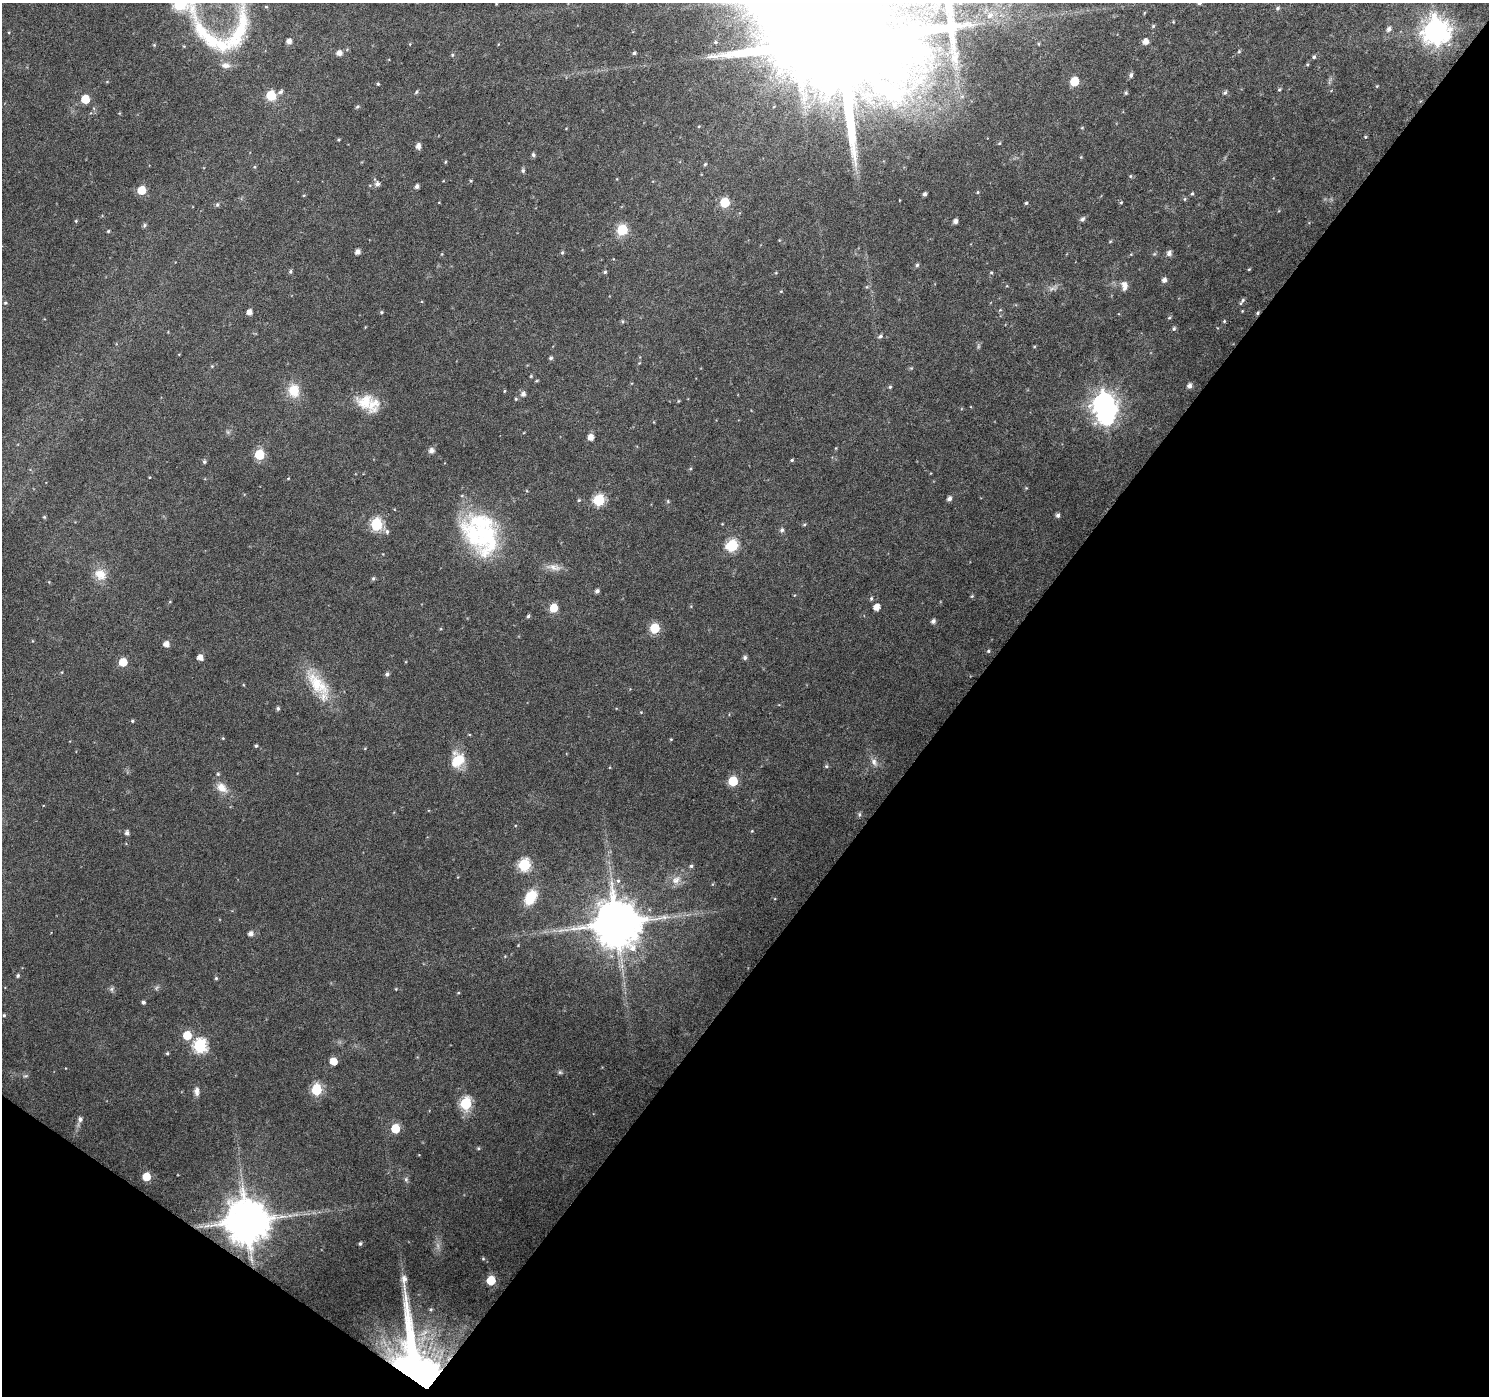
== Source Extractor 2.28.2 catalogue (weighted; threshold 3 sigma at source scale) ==
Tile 15 of 4 x 4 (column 3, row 4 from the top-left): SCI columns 2977-4463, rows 182-1575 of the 5958 x 6004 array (HDU 1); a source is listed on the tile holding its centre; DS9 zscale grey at full resolution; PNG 1491 x 1398 px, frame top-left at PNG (2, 3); no overlay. Shown black and unused: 39% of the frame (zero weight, under 4 of 8 exposures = <1% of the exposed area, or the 3 px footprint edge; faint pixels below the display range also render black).
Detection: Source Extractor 2.28.2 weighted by HDU 2 'WHT'; one run over the whole footprint, this tile lists its part. Background 0.0171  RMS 0.0024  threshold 0.00998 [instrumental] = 3 sigma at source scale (4.09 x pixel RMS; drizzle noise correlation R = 1.36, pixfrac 0.8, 0.0396/0.0396 arcsec/px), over >= 5 px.
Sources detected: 185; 3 too faint to see at this stretch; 2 inside a brighter object's white glare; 1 cosmic-ray / hot-pixel residue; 1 long thin detection or spike segment (spike, bleed or trail) — not listed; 4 inside a brighter listed object's ellipse — not listed separately; the other 174 listed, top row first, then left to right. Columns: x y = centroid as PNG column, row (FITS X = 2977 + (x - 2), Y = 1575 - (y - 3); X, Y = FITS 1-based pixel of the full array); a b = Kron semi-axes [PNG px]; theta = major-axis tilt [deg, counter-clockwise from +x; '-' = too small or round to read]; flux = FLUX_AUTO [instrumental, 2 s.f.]
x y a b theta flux
1199 3 5 4 - 0.69
180 5 44 11 59 32
1277 8 5 5 - 0.43
990 15 7 6 - 0.75
1153 26 5 4 - 0.27
1389 29 5 5 - 0.81
1436 31 9 9 - 280
238 32 81 22 73 18
210 38 93 23 -47 20
841 40 33 26 46 11000
289 41 5 5 - 1.2
1145 41 5 5 - 1.5
715 42 4 3 - 0.21
339 53 6 5 - 1.3
634 53 4 4 - 0.4
452 55 5 4 - 0.26
1314 57 4 4 - 0.37
1131 75 6 5 - 0.59
1074 81 6 5 - 8.5
378 84 4 4 - 0.26
280 92 7 5 38 0.59
416 92 6 4 48 0.31
1126 93 5 4 - 0.32
1225 93 6 4 48 0.42
85 99 5 5 - 6.4
895 104 10 7 64 1.2
357 107 5 4 - 0.38
1082 128 5 3 - 0.2
1365 137 4 4 - 0.23
339 140 4 3 - 0.22
999 143 5 4 - 0.23
418 146 5 5 - 1.3
533 155 5 5 - 0.47
445 162 5 3 - 0.2
705 164 5 5 - 0.33
523 170 6 6 - 0.45
1130 176 5 5 - 0.28
471 181 5 4 - 0.23
377 184 6 6 - 0.94
417 186 4 4 - 0.73
141 190 6 5 - 6.1
978 192 4 4 - 0.25
1192 193 5 4 - 0.27
925 194 4 3 - 0.59
1185 199 5 3 - 0.24
725 202 6 6 - 11
1026 203 4 4 - 0.3
1121 203 5 3 - 0.22
217 204 6 5 - 0.42
1082 219 6 5 - 0.65
76 221 5 4 - 0.24
955 221 4 4 - 0.91
144 225 6 5 - 0.41
622 230 6 6 - 16
108 231 4 3 - 0.24
358 252 5 4 - 1.1
562 252 5 4 - 0.34
1169 253 6 5 - 0.97
917 265 5 4 - 0.44
1249 269 4 3 - 0.23
290 271 5 4 - 0.4
605 272 4 4 - 0.33
991 272 5 4 - 0.26
1164 280 5 5 - 0.95
1124 285 11 7 -79 1.4
781 291 5 3 - 0.19
1242 301 11 4 56 0.52
5 303 4 4 - 0.27
249 312 5 4 - 1.4
381 312 5 4 - 0.31
1169 318 5 4 - 0.3
622 321 6 4 86 0.32
1224 321 4 4 - 0.27
1174 328 6 5 - 0.41
880 336 6 5 - 0.51
1034 346 5 3 - 0.22
551 358 4 4 - 0.46
212 366 5 4 - 0.23
531 376 5 4 - 0.22
1189 386 5 4 - 0.94
890 387 5 4 - 0.3
294 390 16 13 -81 4.7
504 391 4 3 - 0.2
523 394 5 5 - 0.9
516 399 5 4 - 0.28
678 401 5 3 - 0.19
365 402 24 22 -3 5.6
1104 404 8 8 - 180
591 437 5 5 - 1.9
836 448 5 3 - 0.19
431 451 5 5 - 1.2
259 455 6 6 - 12
792 460 5 4 - 0.28
204 462 5 4 - 0.42
690 469 4 3 - 0.24
288 478 4 3 - 0.17
1026 488 4 4 - 0.21
949 499 5 4 - 0.85
579 500 4 4 - 0.28
599 500 6 6 - 18
668 501 6 4 -89 0.27
1058 515 5 4 - 0.66
44 517 5 4 - 0.29
376 524 6 6 - 24
804 525 5 3 - 0.28
782 530 6 5 - 0.62
387 532 7 6 - 0.65
486 535 58 39 -43 27
732 545 7 6 - 20
554 567 23 7 -10 1.9
100 574 17 13 -32 3.3
373 578 6 5 - 0.4
597 591 4 4 - 0.69
972 596 5 4 - 0.26
871 598 5 4 - 0.33
876 607 5 5 - 2.2
554 608 6 5 - 5.4
528 616 4 4 - 0.38
933 621 5 5 - 0.79
655 628 6 6 - 11
166 644 5 5 - 1.5
988 651 5 4 - 0.35
200 657 5 5 - 1.7
745 658 5 5 - 0.57
123 662 5 5 - 5.4
387 674 5 5 - 0.6
318 684 43 18 -50 9.3
244 685 5 3 - 0.19
278 708 5 4 - 0.45
132 721 5 4 - 0.28
223 738 4 3 - 0.19
671 739 4 4 - 0.2
256 746 4 4 - 0.33
365 748 5 3 - 0.17
458 760 17 14 65 5.8
874 762 12 7 -59 1.2
826 766 6 4 21 0.35
733 781 6 6 - 11
222 788 15 11 -44 2.5
859 814 6 4 -90 0.36
752 831 4 3 - 0.2
127 833 5 5 - 0.78
524 865 6 6 - 22
691 866 5 5 - 0.42
676 880 14 10 41 2.1
618 881 7 6 - 0.63
530 897 15 10 58 7
617 923 13 12 - 1200
251 934 5 5 - 1.1
18 976 5 4 - 0.43
216 978 4 4 - 0.32
111 989 6 6 - 0.49
458 993 4 3 - 0.21
143 1002 4 4 - 0.52
4 1015 4 4 - 0.31
187 1035 6 6 - 6.8
200 1046 7 7 - 31
167 1053 4 3 - 0.31
333 1061 5 5 - 3.4
560 1072 6 5 - 0.38
25 1076 6 4 11 0.38
316 1090 6 6 - 16
197 1091 10 6 -90 1.1
466 1103 6 6 - 21
80 1119 7 6 - 0.67
395 1129 6 5 - 8.1
478 1148 5 4 - 0.3
146 1176 5 5 - 5.5
406 1179 6 5 - 0.43
247 1221 12 11 - 1000
360 1244 4 4 - 0.42
483 1258 4 4 - 0.24
491 1280 6 5 - 8.6
419 1372 61 23 -73 210
Overlapping masked pixels (flux is a lower limit): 2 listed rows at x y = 247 1221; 419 1372
Isophote crosses this tile's border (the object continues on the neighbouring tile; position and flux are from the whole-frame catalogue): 5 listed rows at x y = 1199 3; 180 5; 238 32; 210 38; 841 40